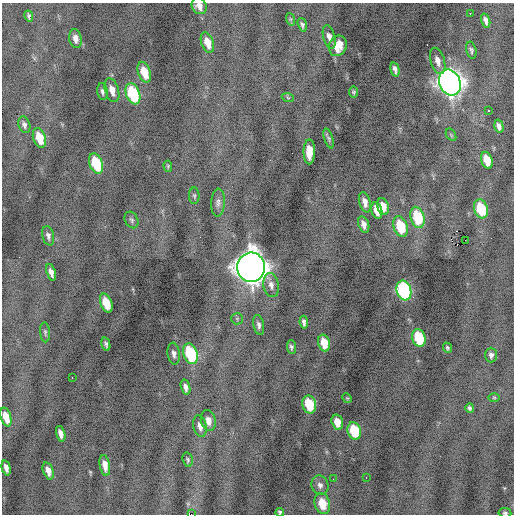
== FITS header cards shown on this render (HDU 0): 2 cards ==
NAXIS1  =                  512 / Axis length
NAXIS2  =                  512 / Axis length

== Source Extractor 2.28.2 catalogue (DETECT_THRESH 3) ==
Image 512 x 512 px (HDU 0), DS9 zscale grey, 1 PNG px = 1 image px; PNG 516 x 516 px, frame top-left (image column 1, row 512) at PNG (2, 3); each listed source drawn as its Kron ellipse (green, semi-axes under 4 px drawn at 4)
Background -0.562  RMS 0.81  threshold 2.43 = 3 sigma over >= 5 px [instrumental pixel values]
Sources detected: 82; all 82 listed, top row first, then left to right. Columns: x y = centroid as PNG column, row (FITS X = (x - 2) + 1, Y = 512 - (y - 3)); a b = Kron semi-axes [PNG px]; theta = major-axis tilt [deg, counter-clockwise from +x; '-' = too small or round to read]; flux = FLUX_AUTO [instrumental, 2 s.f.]
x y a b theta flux
199 6 8 7 - 330
470 13 3 2 - 380
29 16 6 3 -80 110
290 19 6 4 -71 75
486 20 7 4 -74 210
302 25 7 4 -74 120
329 37 12 5 -74 300
75 39 9 6 -80 350
207 42 10 6 -71 710
338 46 10 8 71 980
471 50 8 5 -76 120
438 61 13 7 -74 400
395 69 7 4 -76 200
144 72 11 6 -71 1100
450 83 13 10 -67 46000
112 90 12 7 -74 520
102 91 8 5 -81 160
353 92 5 4 - 86
133 94 11 6 -69 4200
288 98 6 3 -20 66
489 111 3 3 - 410
24 125 8 6 -72 170
499 126 6 4 -75 220
451 135 7 4 -57 71
39 138 10 6 -71 1100
328 138 10 4 -73 110
309 152 12 5 90 740
487 160 8 5 -73 1300
96 163 10 6 -70 2800
168 166 6 4 -84 67
194 196 8 5 88 110
365 202 10 5 -75 380
218 203 14 7 87 250
383 207 8 5 -74 600
481 209 10 6 -73 2400
377 211 8 5 -75 640
417 217 11 7 -75 2800
131 220 9 6 -61 120
364 224 8 5 -72 300
401 227 11 7 -73 2000
48 236 10 6 -78 190
465 240 2 2 - 46
251 267 15 13 86 89000
51 272 8 4 -71 290
271 285 12 7 -81 320
404 290 10 7 -74 9100
106 303 10 5 -71 1200
237 319 6 5 - 93
304 322 6 4 -84 170
259 325 10 5 -79 190
45 332 10 4 -86 110
419 338 9 6 -73 3000
324 343 8 5 -78 1100
106 344 7 3 -75 140
291 347 7 4 -85 130
447 348 5 4 - 99
174 354 11 6 -82 230
190 354 11 6 -71 4200
491 355 7 6 - 190
72 377 3 2 - 100
185 387 7 4 -74 240
494 397 6 4 0 60
347 398 5 4 - 57
309 404 9 7 -78 2100
470 408 5 4 - 130
6 417 10 5 -73 890
208 421 10 7 -77 430
337 422 8 5 -74 700
200 426 11 6 -78 340
354 431 9 6 -73 2500
61 434 8 4 -74 340
188 460 7 5 -74 99
105 465 10 5 -80 450
6 468 7 4 -75 260
48 471 9 5 -71 420
366 477 3 2 - 210
333 479 2 2 - 31
320 485 10 8 -69 270
322 503 11 7 -74 1200
280 512 4 4 - 89
505 513 6 5 - 110
191 514 2 2 - 470
At the frame edge (FLAGS 8, measured only in part): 4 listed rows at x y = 199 6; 280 512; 505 513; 191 514